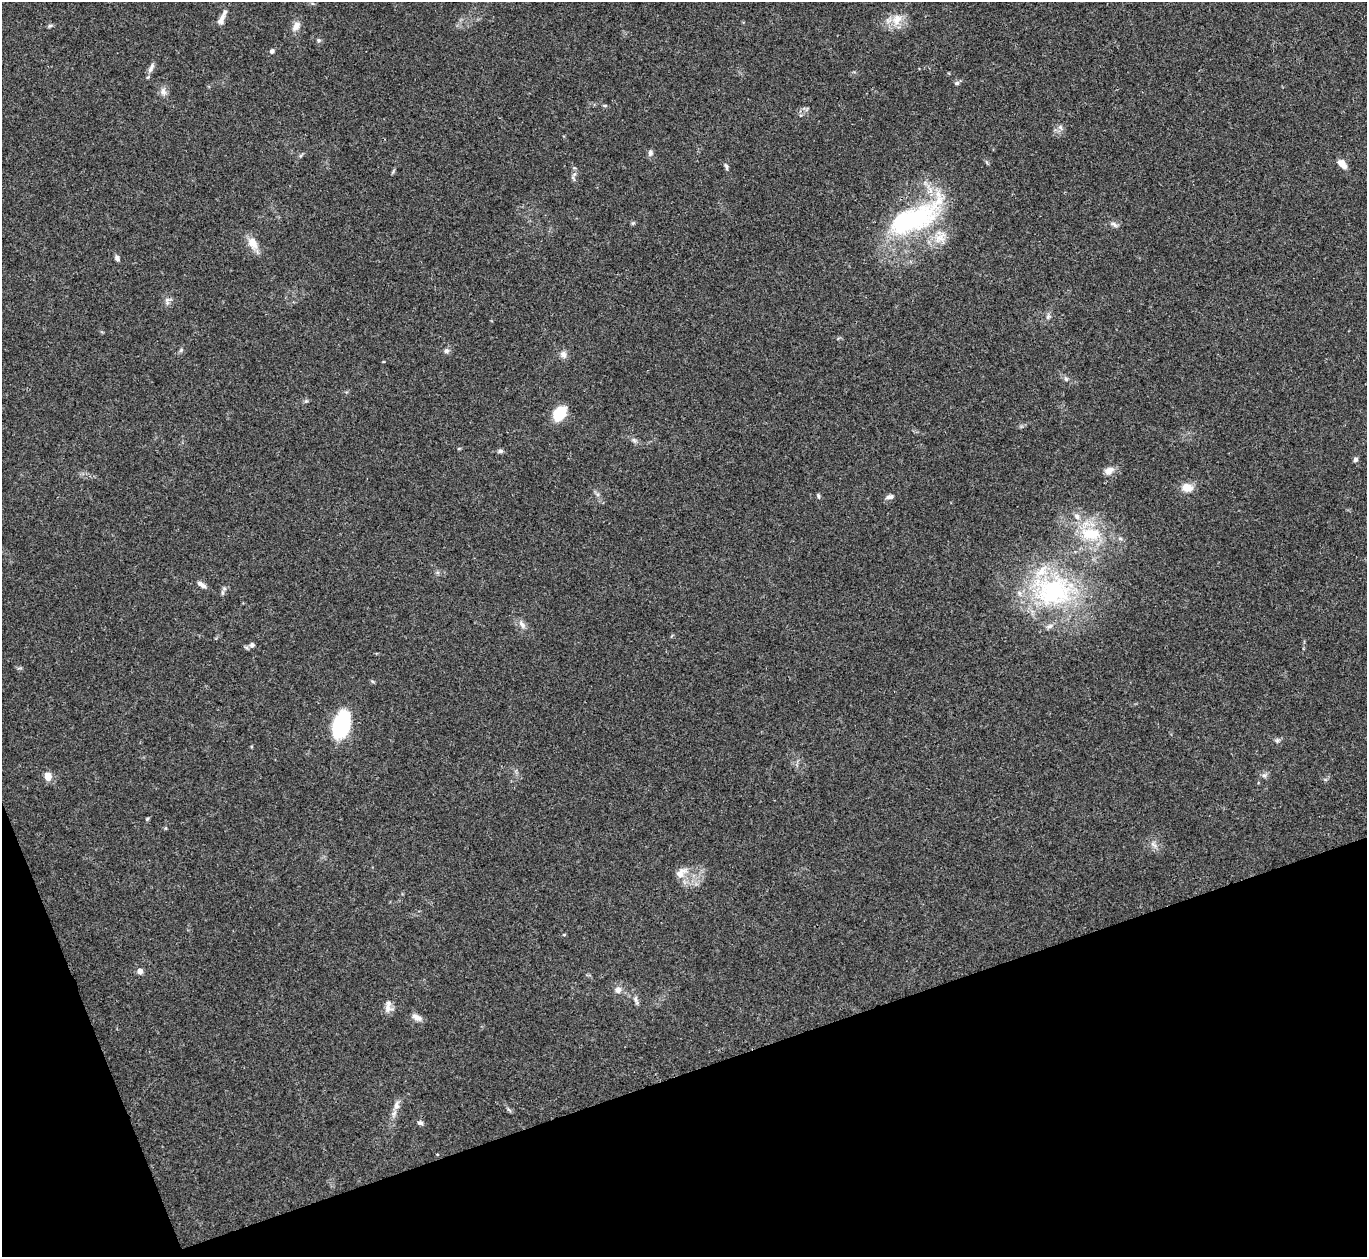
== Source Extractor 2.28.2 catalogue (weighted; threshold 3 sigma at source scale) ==
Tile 14 of 4 x 4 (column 2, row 4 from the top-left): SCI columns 1366-2730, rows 151-1405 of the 5463 x 5449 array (HDU 1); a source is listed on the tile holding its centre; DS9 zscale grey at full resolution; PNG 1369 x 1259 px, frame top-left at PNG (2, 2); no overlay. Shown black and unused: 17% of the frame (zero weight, under 3 of 4 exposures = <1% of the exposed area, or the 3 px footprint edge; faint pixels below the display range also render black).
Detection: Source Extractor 2.28.2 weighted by HDU 2 'WHT'; one run over the whole footprint, this tile lists its part. Background 0.122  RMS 0.0047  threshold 0.0211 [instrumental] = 3 sigma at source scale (4.5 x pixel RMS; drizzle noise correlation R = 1.50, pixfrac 1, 0.05/0.05 arcsec/px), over >= 5 px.
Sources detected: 59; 2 inside a brighter listed object's ellipse — not listed separately; the other 57 listed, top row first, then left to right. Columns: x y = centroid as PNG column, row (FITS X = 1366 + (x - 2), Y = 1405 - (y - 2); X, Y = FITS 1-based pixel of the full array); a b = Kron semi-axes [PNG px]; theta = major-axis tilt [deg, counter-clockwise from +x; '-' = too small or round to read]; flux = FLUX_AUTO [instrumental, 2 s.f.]
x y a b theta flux
222 18 21 6 65 3.3
897 19 18 13 66 6.5
50 26 6 4 1 0.79
296 26 14 8 61 3.2
319 40 6 5 - 0.83
272 51 5 4 - 1.5
151 68 16 6 64 2.1
957 83 7 5 14 1
163 92 12 7 -72 2.3
1060 127 8 5 -71 1.3
650 153 8 6 74 1.3
1342 164 13 7 -50 3.5
726 167 10 4 -74 1
914 218 72 27 27 71
633 223 6 4 18 0.59
1114 224 12 5 -35 1.4
940 237 24 12 45 7.3
253 243 15 10 -55 5.6
117 258 7 6 - 1.3
167 300 11 5 14 1.5
1048 317 7 5 68 1.2
181 350 7 4 46 0.79
446 351 7 7 - 1.4
563 355 10 8 -65 2.2
1066 379 6 5 - 0.92
306 401 5 5 - 0.65
559 414 17 11 51 11
634 440 8 4 -45 1.1
459 448 5 3 - 0.44
500 451 7 5 -2 1.1
1355 459 6 5 - 1.1
1109 470 13 9 23 3.1
1187 487 13 10 -7 5.2
818 496 6 4 -70 0.73
890 497 11 6 11 1.7
1077 516 10 8 -41 2.4
1090 534 30 17 -5 19
201 584 12 5 -32 2.2
1053 591 53 44 8 71
222 592 6 4 -72 0.82
522 624 12 6 -54 2.3
252 645 8 7 - 1.5
342 724 27 15 73 37
1277 740 7 5 70 1
1264 775 6 6 - 1.2
48 776 10 8 -67 4
147 819 5 4 - 0.63
1153 844 11 4 -40 1.7
681 873 19 10 39 4.2
564 935 5 3 - 0.44
140 971 6 5 - 2.6
618 990 9 8 - 2.5
636 999 11 4 -86 1.4
388 1007 16 9 -88 3.1
416 1017 14 7 -28 2.9
396 1105 13 8 78 3
420 1123 7 6 - 1.2
Overlapping masked pixels (flux is a lower limit): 1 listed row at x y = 914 218